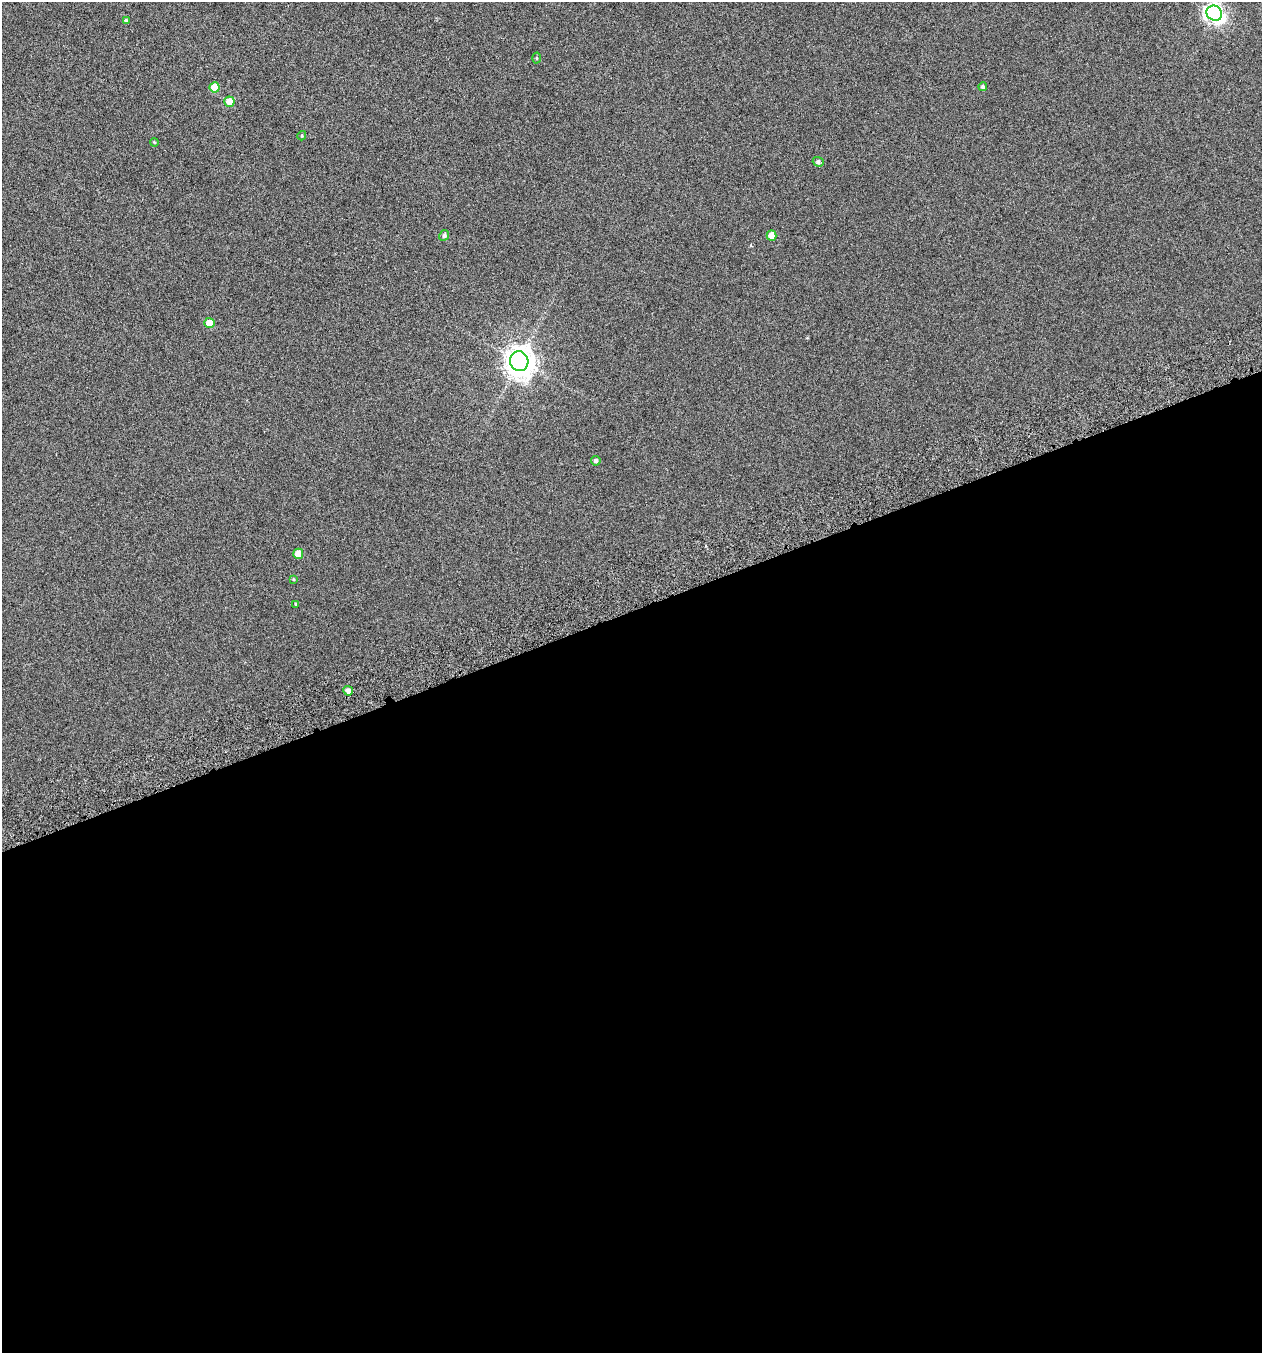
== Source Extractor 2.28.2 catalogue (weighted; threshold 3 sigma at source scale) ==
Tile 15 of 4 x 4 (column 3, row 4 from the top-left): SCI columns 2611-3870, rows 51-1401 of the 5271 x 5511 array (HDU 1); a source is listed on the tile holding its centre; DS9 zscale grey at full resolution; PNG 1264 x 1355 px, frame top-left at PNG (2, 2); each listed source drawn as its Kron ellipse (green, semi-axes under 4 px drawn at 4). Shown black and unused: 55% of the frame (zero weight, under 4 of 7 exposures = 3% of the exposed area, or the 3 px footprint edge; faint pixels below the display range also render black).
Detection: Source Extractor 2.28.2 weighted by HDU 2 'WHT'; one run over the whole footprint, this tile lists its part. Background -1.89e-04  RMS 0.0033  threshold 0.0137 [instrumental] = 3 sigma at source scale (4.09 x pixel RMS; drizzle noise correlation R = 1.36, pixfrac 0.8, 0.0396/0.0396 arcsec/px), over >= 5 px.
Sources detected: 18; all 18 listed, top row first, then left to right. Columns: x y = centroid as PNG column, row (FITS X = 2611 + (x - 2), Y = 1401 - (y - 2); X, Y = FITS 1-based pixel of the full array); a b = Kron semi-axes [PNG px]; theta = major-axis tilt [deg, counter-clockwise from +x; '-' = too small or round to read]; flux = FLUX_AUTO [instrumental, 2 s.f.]
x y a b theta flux
1214 13 8 7 - 130
126 21 4 4 - 0.53
536 58 5 3 - 0.28
215 87 5 5 - 4.6
983 87 4 4 - 0.65
229 102 5 5 - 4.9
302 136 5 4 - 0.32
154 142 4 3 - 0.26
818 162 5 5 - 0.69
444 235 6 4 62 0.75
771 235 5 5 - 3.4
209 323 5 5 - 4.1
519 361 10 9 - 410
596 461 5 5 - 0.69
298 554 5 5 - 5
293 579 3 2 - 0.24
296 604 4 4 - 0.39
348 691 5 4 - 1.2
Isophote crosses this tile's border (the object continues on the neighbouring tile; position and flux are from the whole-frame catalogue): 1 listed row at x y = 1214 13